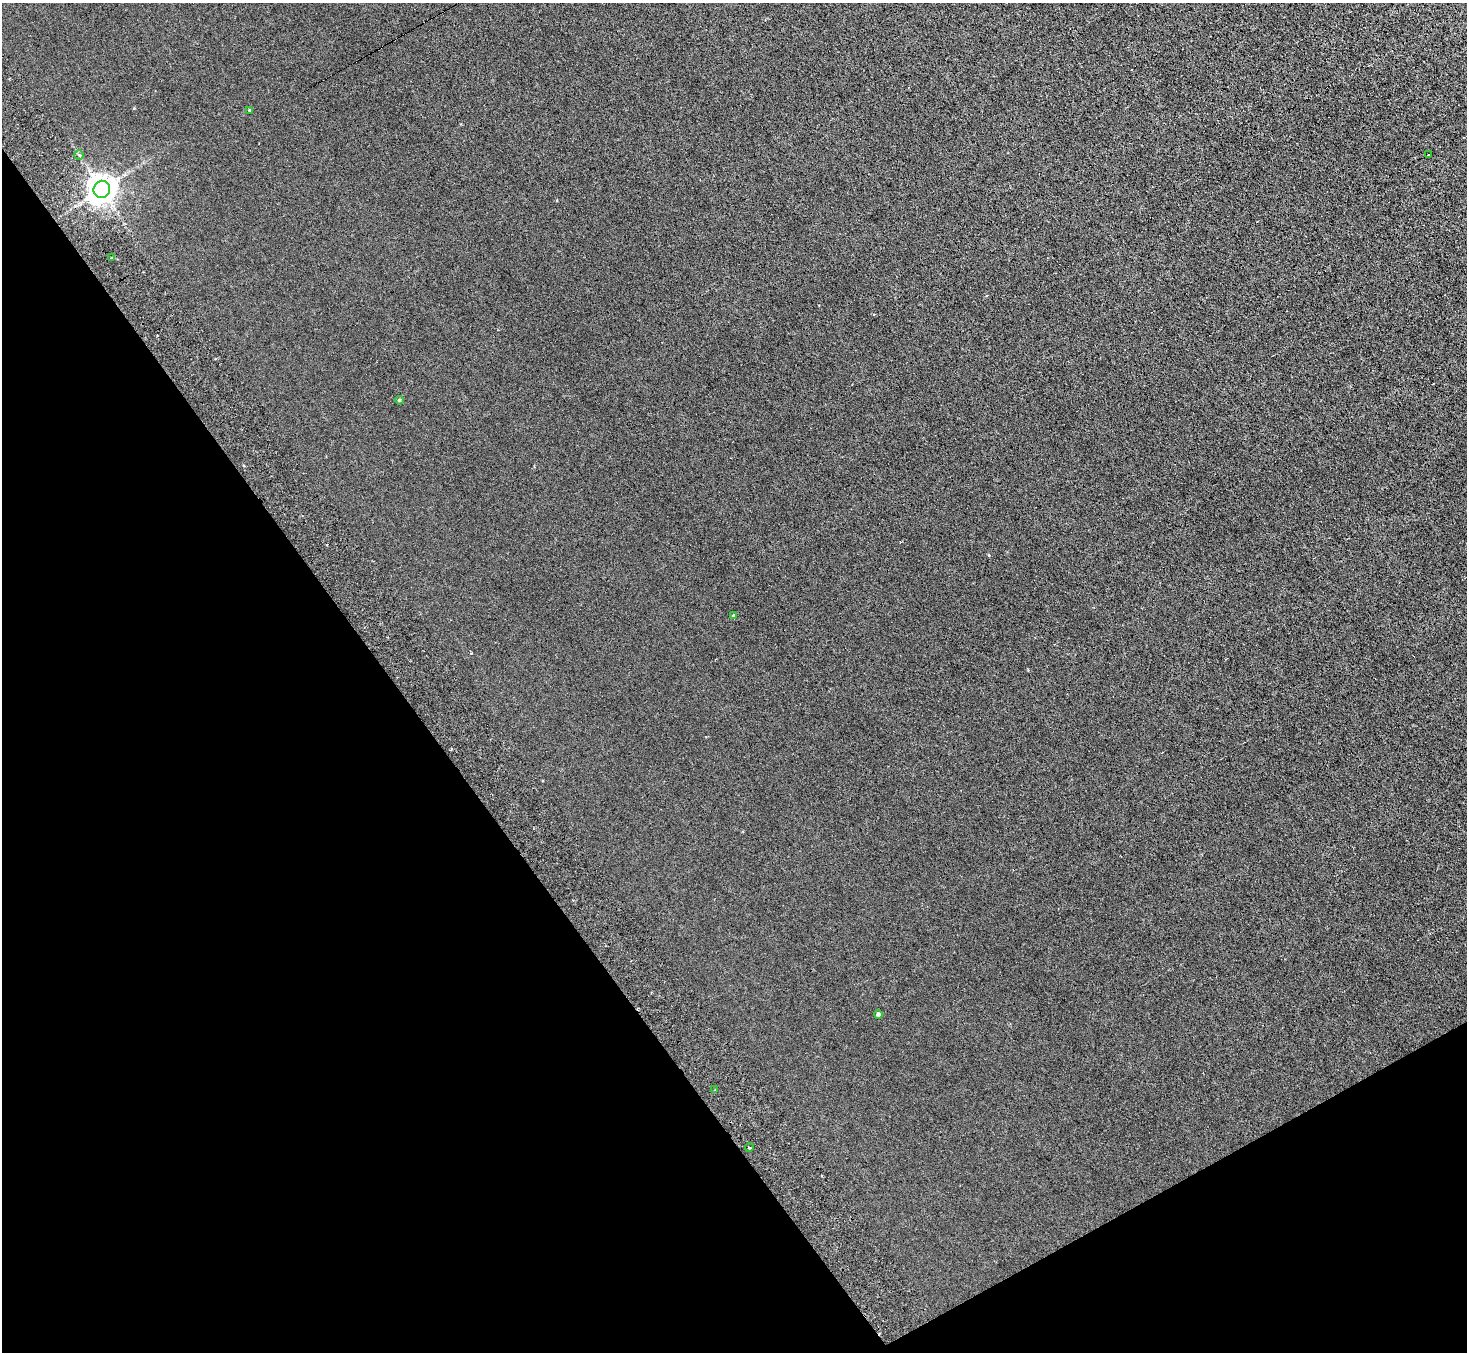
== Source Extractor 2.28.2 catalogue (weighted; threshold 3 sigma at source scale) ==
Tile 14 of 4 x 4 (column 2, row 4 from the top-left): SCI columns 1512-2976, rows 327-1676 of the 5954 x 5912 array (HDU 1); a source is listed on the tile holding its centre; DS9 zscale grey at full resolution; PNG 1469 x 1354 px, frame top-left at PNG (2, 3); each listed source drawn as its Kron ellipse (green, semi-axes under 4 px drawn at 4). Shown black and unused: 32% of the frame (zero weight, under 3 of 6 exposures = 3% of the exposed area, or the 3 px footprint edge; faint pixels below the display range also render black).
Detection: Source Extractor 2.28.2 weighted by HDU 2 'WHT'; one run over the whole footprint, this tile lists its part. Background 0.00442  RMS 0.0026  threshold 0.0107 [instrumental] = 3 sigma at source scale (4.09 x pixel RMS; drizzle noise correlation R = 1.36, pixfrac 0.8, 0.05/0.05 arcsec/px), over >= 5 px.
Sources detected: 11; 1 cosmic-ray / hot-pixel residue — neither listed nor drawn; the other 10 listed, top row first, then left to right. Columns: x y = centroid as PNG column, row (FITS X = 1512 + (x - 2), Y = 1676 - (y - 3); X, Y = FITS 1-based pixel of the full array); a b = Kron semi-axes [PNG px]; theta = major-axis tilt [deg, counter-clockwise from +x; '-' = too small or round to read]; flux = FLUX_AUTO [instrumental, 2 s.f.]
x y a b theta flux
250 110 3 3 - 0.27
79 155 4 4 - 0.29
1428 155 2 2 - 0.22
102 189 9 8 - 340
112 258 3 3 - 0.35
399 400 4 3 - 0.27
733 615 4 3 - 0.29
878 1015 4 4 - 0.61
715 1089 4 2 - 0.21
749 1148 4 2 - 0.28